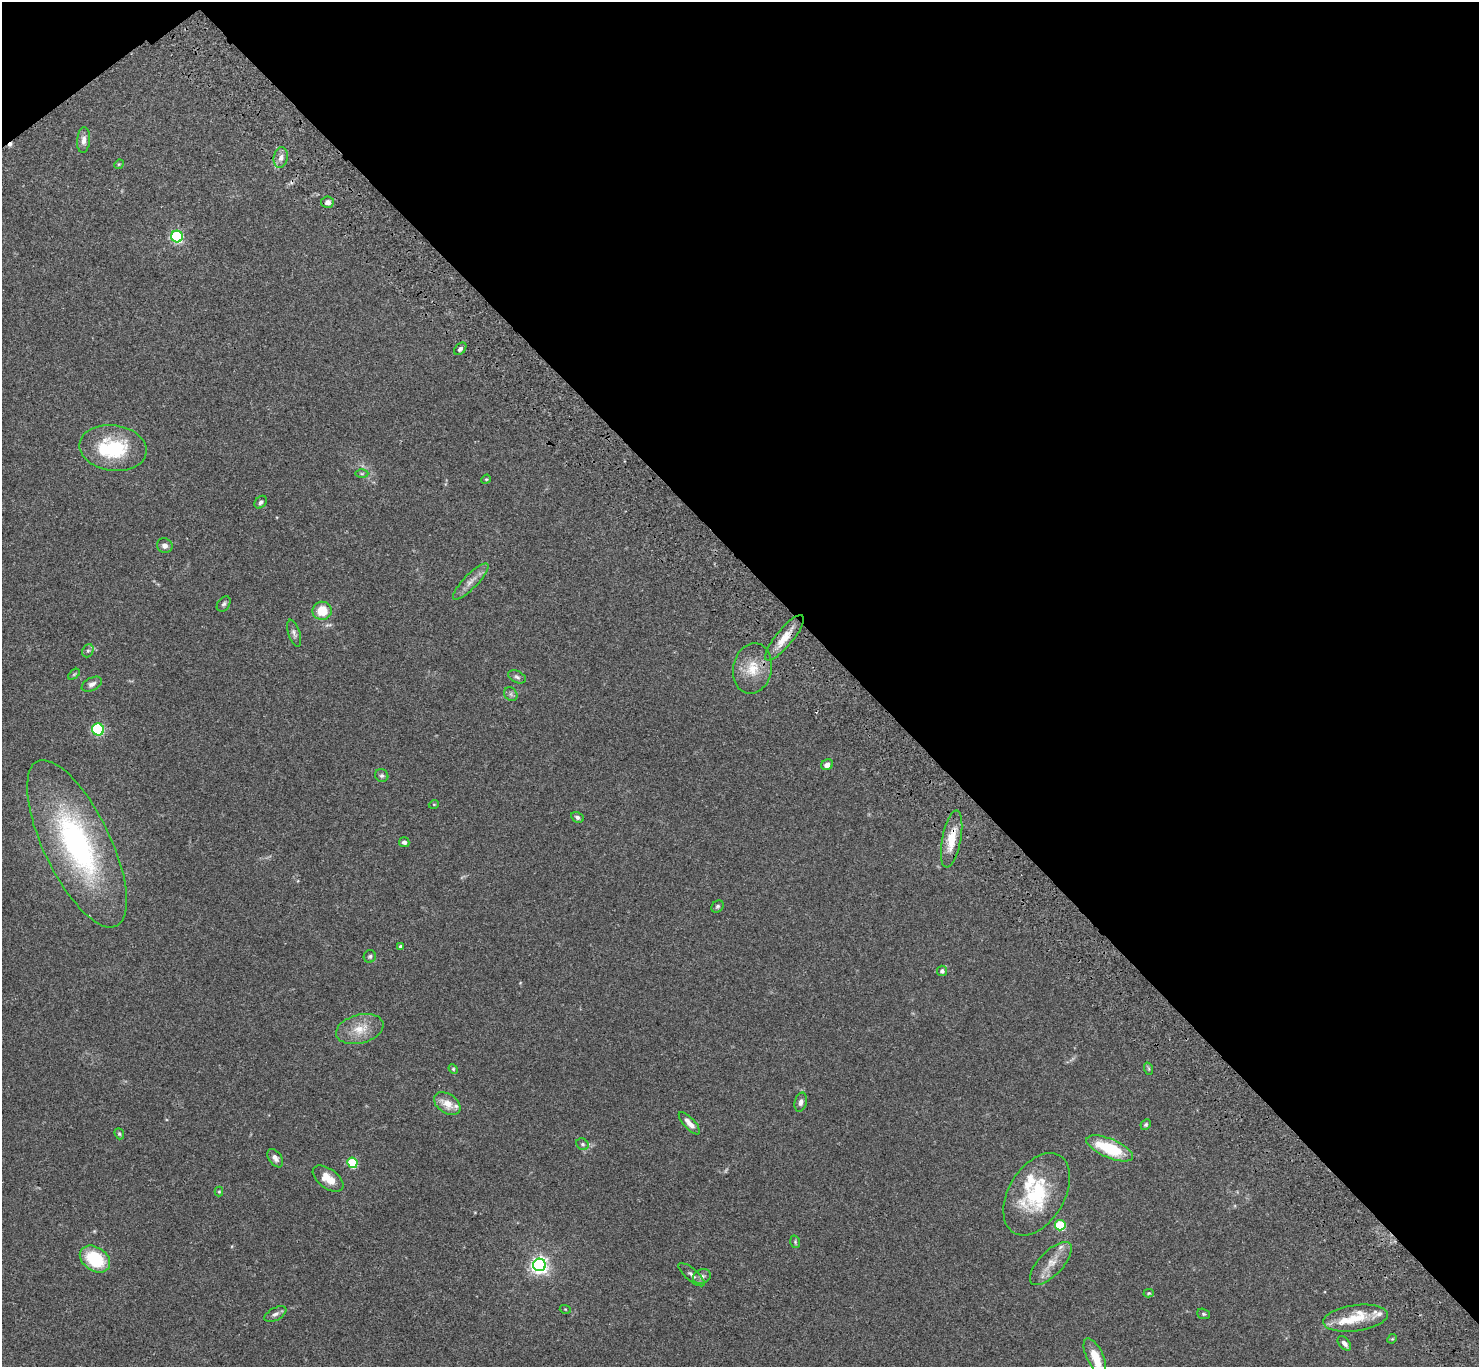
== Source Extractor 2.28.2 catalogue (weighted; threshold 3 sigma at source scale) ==
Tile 3 of 4 x 4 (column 3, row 1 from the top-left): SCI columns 3053-4529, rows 4339-5703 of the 6107 x 6088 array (HDU 1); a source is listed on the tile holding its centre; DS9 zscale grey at full resolution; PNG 1481 x 1369 px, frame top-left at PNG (2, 2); each listed source drawn as its Kron ellipse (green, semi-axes under 4 px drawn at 4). Shown black and unused: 43% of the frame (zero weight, under 3 of 4 exposures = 6% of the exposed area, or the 3 px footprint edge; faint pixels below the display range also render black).
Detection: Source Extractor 2.28.2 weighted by HDU 2 'WHT'; one run over the whole footprint, this tile lists its part. Background 0.0643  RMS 0.0058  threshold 0.0261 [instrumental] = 3 sigma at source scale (4.5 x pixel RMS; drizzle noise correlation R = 1.50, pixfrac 1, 0.05/0.05 arcsec/px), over >= 5 px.
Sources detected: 76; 1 too faint to see at this stretch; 2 cosmic-ray / hot-pixel residue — neither listed nor drawn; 9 inside a brighter listed object's ellipse — not listed separately; the other 64 listed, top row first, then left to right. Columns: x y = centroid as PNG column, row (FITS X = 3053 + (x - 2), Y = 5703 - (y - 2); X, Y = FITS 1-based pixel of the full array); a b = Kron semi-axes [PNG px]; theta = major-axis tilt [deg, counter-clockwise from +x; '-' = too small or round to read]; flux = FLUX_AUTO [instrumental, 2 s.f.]
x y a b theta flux
84 140 13 6 85 3
281 157 10 7 78 3.1
119 164 5 4 - 0.56
327 202 6 5 - 2.3
177 237 6 6 - 69
460 349 7 5 45 1.4
113 448 34 22 -8 37
362 474 6 4 1 0.83
486 479 5 4 - 0.58
261 502 7 5 49 1.4
165 546 8 7 - 2.5
471 581 24 7 46 4.7
224 604 8 6 52 1.5
322 611 9 9 - 11
294 633 14 6 -73 2
784 638 28 8 51 9
88 651 7 5 67 1.1
752 668 25 19 79 13
74 674 7 3 37 0.7
517 677 9 6 -24 1.5
92 684 11 6 28 2.4
511 694 7 6 - 1.5
98 729 6 6 - 48
827 765 6 5 - 2.9
382 776 7 6 - 1.3
434 804 5 3 - 0.43
577 817 7 5 -28 1.4
952 839 29 9 79 12
404 842 5 5 - 1.7
77 844 91 33 -64 130
717 906 7 5 44 1
401 947 4 4 - 1.2
370 956 6 6 - 1.1
942 971 5 5 - 1.7
360 1029 24 14 15 11
453 1069 5 4 - 0.71
1149 1069 6 4 -71 0.74
801 1102 10 6 75 2.1
447 1104 14 9 -34 7.7
689 1123 14 5 -46 3.8
1146 1124 5 4 - 0.88
119 1134 6 4 -68 0.83
582 1144 6 5 - 1.2
1110 1148 25 9 -23 29
275 1158 10 6 -55 2.4
352 1163 5 5 - 36
328 1179 18 9 -36 8
219 1192 5 4 - 0.6
1037 1194 45 28 59 40
1060 1225 5 5 - 33
795 1242 6 4 -71 0.8
95 1259 16 12 -35 30
1051 1263 27 12 46 8.8
539 1265 6 6 - 220
691 1275 16 6 -41 2.2
702 1276 9 7 21 2
1149 1293 5 4 - 0.69
565 1309 5 3 - 0.53
275 1314 12 6 28 2
1203 1314 6 5 - 0.88
1355 1318 32 13 8 14
1392 1339 5 4 - 0.56
1344 1343 8 5 -48 2.4
1095 1356 19 8 -64 10
Overlapping masked pixels (flux is a lower limit): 2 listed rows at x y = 784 638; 952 839
Isophote crosses this tile's border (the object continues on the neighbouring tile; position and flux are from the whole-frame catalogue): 1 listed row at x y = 1095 1356